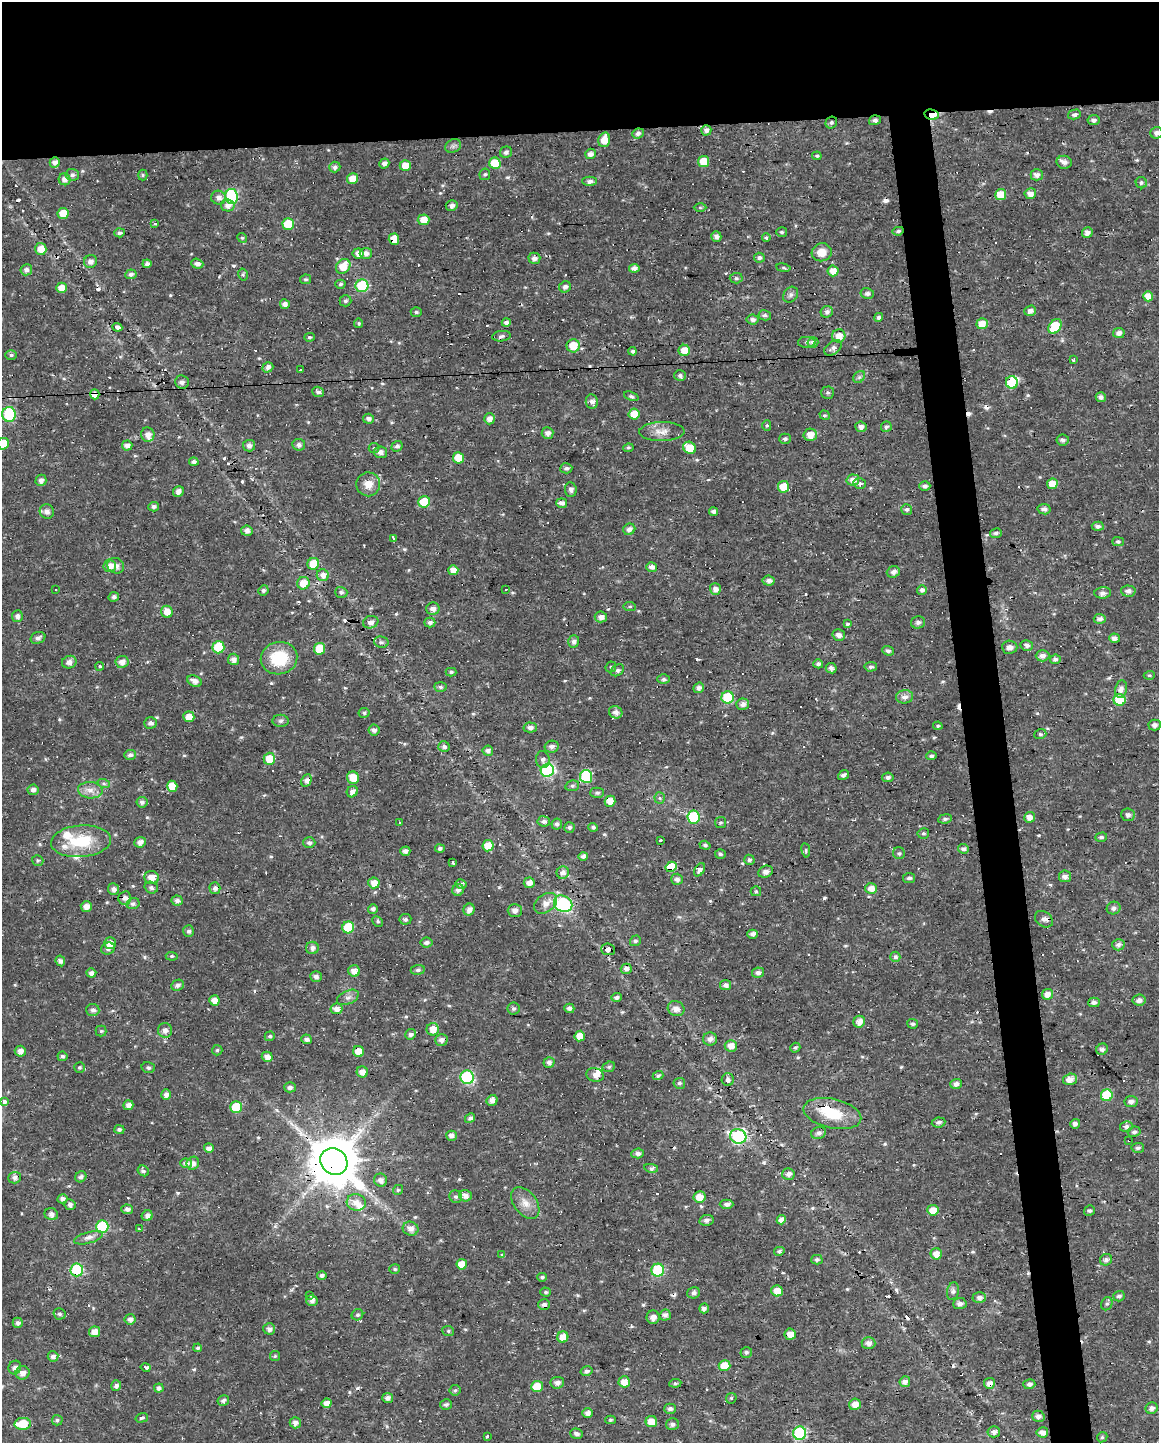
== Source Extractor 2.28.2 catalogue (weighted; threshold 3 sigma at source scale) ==
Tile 2 of 4 x 3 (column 2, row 1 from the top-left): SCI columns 1158-2314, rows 2891-4331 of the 4627 x 4382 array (HDU 1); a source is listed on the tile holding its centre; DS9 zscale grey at full resolution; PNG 1161 x 1445 px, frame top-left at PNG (2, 2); each listed source drawn as its Kron ellipse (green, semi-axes under 4 px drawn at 4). Shown black and unused: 12% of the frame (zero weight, under 2 of 3 exposures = <1% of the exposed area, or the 3 px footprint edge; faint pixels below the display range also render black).
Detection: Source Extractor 2.28.2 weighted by HDU 2 'WHT'; one run over the whole footprint, this tile lists its part. Background 0.0217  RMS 0.0028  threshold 0.0124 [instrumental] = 3 sigma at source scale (4.5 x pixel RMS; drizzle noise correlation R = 1.50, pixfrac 1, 0.0396/0.0396 arcsec/px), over >= 5 px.
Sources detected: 624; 2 inside a brighter object's white glare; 42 cosmic-ray / hot-pixel residue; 1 long thin detection or spike segment (spike, bleed or trail) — neither listed nor drawn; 6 inside a brighter listed object's ellipse — not listed separately; of the other 573, all 500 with FLUX_AUTO >= 0.383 (the completeness limit of this list) listed and drawn (73 fainter detections not listed), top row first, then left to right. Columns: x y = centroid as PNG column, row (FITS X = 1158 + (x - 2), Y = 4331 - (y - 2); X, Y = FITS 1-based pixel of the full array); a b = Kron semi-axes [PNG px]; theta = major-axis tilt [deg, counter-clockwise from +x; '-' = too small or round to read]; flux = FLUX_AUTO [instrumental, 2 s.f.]
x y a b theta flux
1074 114 6 5 - 0.7
931 115 7 5 -10 9.6
875 120 6 4 19 0.9
1093 120 6 5 - 0.91
831 123 6 5 - 0.61
706 130 5 5 - 1.2
638 133 6 5 - 1.1
1156 133 6 5 - 0.98
604 140 7 5 74 3.6
453 146 8 6 27 0.81
506 152 6 5 - 0.87
590 154 5 5 - 1.4
817 156 5 4 - 0.44
55 162 5 5 - 1.5
704 162 5 5 - 5.8
1064 162 8 6 -11 1.4
384 163 5 5 - 1.1
495 163 6 5 - 7.6
405 166 5 5 - 3.8
335 167 6 5 - 1
485 174 6 5 - 0.47
72 175 7 6 - 0.85
143 175 5 4 - 0.39
1037 175 6 5 - 1.4
65 179 6 6 - 1.6
352 179 5 5 - 3.3
590 181 7 4 0 1.1
1141 183 6 5 - 0.69
1030 193 6 5 - 1.8
1001 195 5 5 - 4.7
232 196 7 6 - 25
218 198 7 7 - 1.4
228 205 7 6 - 1.5
452 206 6 5 - 1
700 207 6 4 -1 0.42
63 214 6 5 - 4.5
423 220 6 5 - 3.1
155 224 3 3 - 0.65
288 224 5 5 - 7.9
898 231 6 4 12 0.58
782 232 5 5 - 0.45
1087 232 5 5 - 1.7
119 233 5 4 - 0.76
716 237 5 5 - 1.5
242 238 5 4 - 0.4
766 238 4 3 - 0.57
394 239 5 5 - 4.9
41 249 6 5 - 2.9
822 252 10 9 - 3.2
366 253 6 5 - 1.4
358 254 5 5 - 1.7
534 258 6 5 - 1.2
759 258 5 5 - 0.88
90 261 7 6 - 1.5
147 264 4 4 - 0.86
197 264 6 5 - 1.2
343 266 8 6 48 4.5
634 268 5 4 - 1.5
783 268 7 3 -9 0.4
26 270 6 5 - 1.1
833 271 5 5 - 2.7
131 274 5 5 - 0.79
243 275 6 4 -78 0.44
736 278 6 5 - 0.49
306 279 5 5 - 0.47
340 284 5 4 - 0.48
362 286 6 6 - 23
565 287 6 5 - 0.92
61 288 5 5 - 2.7
867 294 6 5 - 0.9
791 295 8 7 - 0.85
1148 296 5 4 - 3.2
345 301 6 5 - 0.61
285 304 5 5 - 1.4
1030 311 6 5 - 1.1
416 312 5 4 - 0.5
827 312 6 5 - 1.1
765 315 6 5 - 0.72
879 317 4 4 - 0.88
753 319 6 5 - 0.92
359 323 5 4 - 0.42
506 323 4 4 - 0.9
982 324 5 5 - 3.4
1055 326 8 5 55 8.9
117 327 5 4 - 1
1119 333 6 5 - 1.4
501 336 9 5 8 0.74
839 336 6 6 - 2.9
310 337 5 4 - 0.4
807 342 9 5 -1 0.68
813 342 5 5 - 1
573 346 6 6 - 5.7
833 348 10 6 37 1.2
684 350 5 5 - 3.3
633 351 4 4 - 0.56
11 355 6 5 - 0.58
1073 360 4 3 - 0.42
268 367 5 5 - 1.3
300 369 3 3 - 1.1
680 376 6 5 - 0.75
859 377 6 5 - 0.67
182 382 7 6 - 0.98
1012 382 6 6 - 7.8
318 392 6 5 - 0.76
828 393 6 6 - 0.56
95 394 5 4 - 4.4
631 396 7 4 -21 0.66
1101 397 5 5 - 1.1
592 401 7 6 - 1.2
9 414 7 7 - 15
634 414 5 5 - 5.2
825 415 5 4 - 0.45
368 419 5 5 - 1.1
489 419 5 5 - 1.5
767 425 5 4 - 0.41
861 427 6 5 - 1.3
886 427 5 5 - 0.58
662 432 23 9 1 2.9
547 433 6 5 - 1.2
148 435 7 6 - 1.8
810 435 7 6 - 3
785 439 6 5 - 0.75
1063 440 6 5 - 0.91
3 444 6 5 - 5
127 445 5 5 - 1.5
299 445 6 6 - 0.95
249 446 6 6 - 1.3
397 446 6 5 - 0.76
374 448 5 5 - 0.46
628 448 5 4 - 0.52
690 448 7 6 - 6.5
381 452 6 6 - 1.4
458 458 5 5 - 5
194 462 5 4 - 0.95
566 468 6 5 - 0.73
41 480 6 5 - 1.1
853 480 6 5 - 2.3
860 483 6 5 - 0.67
368 484 12 12 - 3.1
1052 484 5 5 - 3.3
925 486 5 5 - 1
784 487 6 5 - 5.5
571 490 7 6 - 0.85
178 491 6 5 - 1.2
424 502 6 5 - 6.8
562 503 5 5 - 1.4
154 507 5 4 - 0.88
1044 509 6 5 - 1.1
907 510 6 5 - 0.64
47 511 7 7 - 1.5
714 512 4 4 - 1.1
1098 526 6 4 -4 0.91
629 529 6 5 - 1.3
247 531 6 5 - 1.3
996 533 6 5 - 0.72
393 538 3 3 - 3
1118 542 5 4 - 0.57
313 564 6 5 - 6
110 566 6 6 - 1.8
116 566 8 7 - 1.6
652 567 5 4 - 1.4
453 570 5 5 - 2.7
893 572 6 5 - 1.1
323 575 6 6 - 1.9
768 581 6 5 - 1.1
303 583 6 6 - 3.6
56 589 3 3 - 1.4
506 589 3 3 - 1.4
715 589 5 5 - 1.6
263 590 5 5 - 0.69
922 590 5 5 - 0.88
1128 591 7 5 -3 1.2
341 592 6 5 - 0.58
1103 593 8 5 5 1.2
114 597 5 4 - 0.77
630 606 6 3 -7 0.4
433 609 6 6 - 1.2
167 612 6 5 - 2.5
17 616 6 5 - 1.1
601 617 6 5 - 1.6
1100 619 6 5 - 1
371 622 8 6 16 1.2
918 622 7 6 - 0.89
430 623 5 5 - 0.81
847 624 4 4 - 0.8
839 635 6 5 - 1.3
38 638 7 5 22 1
1114 638 5 4 - 1.2
574 641 6 5 - 1.1
381 642 7 5 -12 0.62
1027 645 6 5 - 1.1
218 647 6 6 - 14
1010 647 8 6 -2 1.3
319 649 6 5 - 6.5
888 651 6 4 -23 0.75
1043 656 7 5 1 1.3
279 658 18 16 13 11
234 659 6 5 - 1.4
1055 659 5 5 - 0.97
69 662 7 6 - 1.4
122 662 6 6 - 1.8
818 664 5 4 - 0.72
100 666 4 4 - 0.4
611 667 6 5 - 0.42
871 667 6 5 - 0.7
831 668 5 5 - 1.1
617 670 7 5 38 0.85
451 672 5 4 - 0.46
1149 675 6 4 2 0.38
664 679 6 4 0 0.62
194 681 7 5 -27 1.5
440 687 6 5 - 0.61
699 688 5 5 - 1.1
1121 689 9 6 79 1.6
728 697 6 6 - 12
905 697 8 6 7 1.5
1120 700 6 6 - 9.3
743 704 6 5 - 1.3
616 712 7 6 - 1.4
364 713 6 5 - 0.63
189 717 5 5 - 2.9
281 721 8 6 3 0.66
150 723 6 5 - 1.1
1155 725 6 5 - 1
938 726 5 4 - 0.41
530 727 6 5 - 1.1
374 730 5 5 - 0.98
1040 734 6 5 - 0.52
444 746 6 5 - 0.99
552 747 7 6 - 0.99
488 751 5 5 - 1.2
130 755 6 5 - 0.84
931 756 5 4 - 0.6
269 759 6 6 - 4.9
543 760 8 7 - 1
547 770 7 6 - 36
843 775 6 4 38 0.8
586 776 6 6 - 21
888 777 6 5 - 0.82
353 778 6 6 - 4.1
306 780 7 4 65 1.4
104 784 6 4 -19 0.45
172 786 5 5 - 4.1
572 786 7 5 13 0.62
33 790 5 5 - 1.1
90 790 12 8 -4 2.1
352 792 6 5 - 1.5
597 793 7 5 0 0.62
660 798 6 5 - 0.5
610 801 5 5 - 3
142 802 5 5 - 1
1128 815 7 6 - 0.84
693 817 6 6 - 20
1030 817 5 5 - 1.9
945 819 7 4 7 0.63
544 821 6 5 - 0.86
399 823 3 3 - 0.77
720 823 5 5 - 0.45
557 824 5 5 - 0.8
569 827 5 5 - 0.67
593 827 5 4 - 0.58
923 833 6 5 - 0.54
1101 837 6 4 16 0.62
660 840 3 3 - 0.41
81 841 30 16 4 12
140 842 6 5 - 1.5
309 843 6 5 - 0.77
705 845 5 4 - 0.52
488 846 5 5 - 4.7
440 849 5 4 - 0.83
963 849 5 5 - 0.97
806 850 7 3 -82 0.39
405 851 5 4 - 1.1
899 853 6 6 - 0.53
720 854 5 5 - 0.6
583 856 5 4 - 0.83
38 860 6 5 - 0.4
749 860 5 5 - 0.68
453 862 3 3 - 0.8
671 867 6 5 - 6
700 870 7 4 57 1.3
766 872 7 6 - 1.3
563 873 6 6 - 1.4
1065 876 6 6 - 1.3
152 877 7 6 - 2.7
909 878 6 5 - 0.71
677 879 6 5 - 1.1
374 883 5 5 - 2.5
529 883 5 5 - 1.8
461 884 5 5 - 0.96
151 888 7 5 -19 0.81
215 888 6 5 - 1
871 888 6 5 - 2.1
113 889 6 5 - 1.2
458 890 6 5 - 1.1
756 891 5 5 - 0.4
125 898 7 6 - 1.2
177 900 5 5 - 1.1
546 903 13 8 37 2.4
133 904 6 5 - 0.82
563 904 9 7 -32 22
86 906 5 5 - 1.8
1114 908 7 6 - 0.99
373 909 5 5 - 0.83
469 910 6 5 - 1.5
515 911 7 6 - 1.4
405 919 6 5 - 0.75
1044 919 10 7 -37 1.4
378 921 6 5 - 0.46
348 927 6 6 - 11
189 931 6 5 - 0.71
753 934 5 4 - 0.89
635 941 5 5 - 0.59
426 942 6 5 - 0.89
110 943 6 6 - 2.8
1118 945 6 5 - 1.1
312 948 6 6 - 1.1
108 949 7 6 - 0.84
608 949 7 5 -5 1.4
172 956 6 3 -7 0.4
895 957 5 5 - 0.96
60 961 5 4 - 0.94
626 969 5 5 - 1.2
418 970 7 4 6 0.77
354 971 6 5 - 1.9
91 973 5 4 - 1.2
758 973 6 5 - 1.1
316 977 5 5 - 1
177 985 6 5 - 0.8
725 985 5 5 - 1.2
1047 994 6 5 - 1.8
348 997 11 6 25 1.2
617 997 5 4 - 0.75
214 1000 5 5 - 2.3
1139 1000 6 5 - 1.3
1094 1002 6 5 - 1
569 1008 5 4 - 1.2
336 1009 6 5 - 1.8
513 1009 6 6 - 0.64
676 1009 8 7 - 1.8
93 1010 6 6 - 0.99
859 1022 6 5 - 2.2
913 1024 5 4 - 0.59
433 1029 6 6 - 2.7
165 1030 7 7 - 1.3
101 1031 5 5 - 0.49
410 1034 5 5 - 0.79
270 1036 5 4 - 0.52
580 1036 5 5 - 3.4
307 1039 5 4 - 1
710 1039 7 6 - 1.3
441 1040 6 5 - 1.3
731 1046 6 6 - 2.3
795 1048 5 4 - 0.54
1102 1049 6 5 - 0.97
217 1050 5 5 - 0.44
20 1051 5 5 - 1.6
359 1052 5 5 - 3.8
62 1056 5 5 - 0.58
267 1057 5 5 - 1.8
549 1062 5 5 - 1
79 1067 5 5 - 0.48
609 1067 6 5 - 0.51
148 1068 6 5 - 0.73
362 1072 5 5 - 1.8
595 1075 9 6 -16 1.6
658 1076 5 4 - 0.69
467 1077 7 6 - 30
1070 1079 7 5 17 2
728 1080 6 6 - 0.9
679 1083 6 5 - 0.65
956 1084 6 5 - 1.2
290 1087 6 5 - 1
166 1095 5 5 - 1.3
1107 1095 6 6 - 8.5
492 1100 6 5 - 1.5
4 1101 4 3 - 1.7
1131 1102 6 5 - 1.1
128 1105 5 4 - 1.6
236 1107 6 6 - 9.3
832 1113 29 14 -13 9.6
470 1118 5 4 - 1
938 1122 7 5 8 0.97
1075 1124 5 5 - 1.1
1126 1126 6 5 - 0.95
119 1129 5 4 - 0.65
1134 1132 6 5 - 0.7
819 1133 7 6 - 0.91
451 1136 5 5 - 1.1
738 1136 8 7 - 42
1129 1140 3 3 - 0.49
209 1148 5 5 - 1.6
1138 1148 6 5 - 0.67
638 1153 6 5 - 1.1
334 1161 14 12 -37 1400
186 1163 6 5 - 1.4
193 1163 7 6 - 1.4
651 1168 7 4 -10 0.71
143 1171 6 5 - 0.83
788 1174 6 6 - 1.4
81 1177 6 5 - 0.87
15 1178 6 6 - 1.1
381 1180 7 6 - 1.4
398 1190 5 4 - 0.44
465 1196 6 5 - 1.5
456 1197 6 6 - 0.64
699 1197 6 5 - 3.2
62 1199 5 4 - 1.1
356 1202 10 8 -12 2.3
525 1203 18 11 -53 3
727 1204 7 4 1 1.2
70 1205 5 5 - 0.99
127 1209 6 4 -5 1
933 1210 5 5 - 3.1
1089 1211 5 5 - 0.55
51 1214 7 6 - 1.2
147 1216 5 5 - 1.4
706 1220 7 5 12 0.96
781 1220 5 4 - 1.7
102 1226 6 6 - 21
139 1229 4 3 - 2
410 1229 8 7 - 1.7
88 1238 15 5 16 1.4
779 1251 5 4 - 0.79
936 1254 6 5 - 2.7
502 1255 3 3 - 0.76
817 1260 5 4 - 0.75
1106 1260 6 5 - 1
462 1264 5 5 - 3.6
395 1269 5 4 - 0.46
77 1270 6 6 - 23
658 1270 6 6 - 20
322 1275 5 4 - 0.78
542 1277 5 4 - 0.52
777 1291 6 5 - 3.4
953 1291 9 6 80 0.86
546 1292 5 4 - 0.43
694 1293 6 5 - 0.87
310 1296 3 3 - 1.7
1119 1296 6 5 - 0.74
979 1297 6 5 - 1.3
312 1301 5 5 - 1.1
960 1304 7 5 3 1.1
1107 1304 7 5 66 0.57
544 1305 6 5 - 1.1
704 1308 5 5 - 1
59 1314 6 6 - 0.63
357 1315 6 5 - 0.55
665 1315 6 5 - 1.2
653 1317 6 6 - 1.7
130 1319 5 5 - 1.4
18 1323 5 5 - 0.98
269 1329 6 5 - 1.2
448 1331 6 5 - 0.46
94 1332 5 5 - 2.9
790 1334 6 5 - 2.1
563 1337 5 5 - 3.2
868 1343 7 6 - 1.5
198 1348 4 3 - 0.53
746 1352 6 5 - 0.65
53 1356 5 5 - 1
275 1356 5 5 - 0.4
724 1365 6 5 - 4.7
146 1367 5 3 - 1.7
15 1368 7 6 - 1.3
586 1371 6 4 12 0.76
22 1373 7 6 - 1.9
624 1382 5 5 - 3
905 1382 5 5 - 1.5
557 1383 7 6 - 1.1
675 1383 6 4 7 0.44
989 1383 5 5 - 1.7
1029 1384 6 5 - 0.87
116 1386 5 5 - 1
537 1386 6 5 - 4.4
159 1388 5 4 - 1
455 1390 5 5 - 0.48
388 1398 5 5 - 1.2
731 1398 6 5 - 0.41
223 1401 6 5 - 0.86
327 1403 5 4 - 1.9
855 1404 6 5 - 2.5
446 1405 6 5 - 0.69
1152 1408 6 5 - 1.3
670 1409 6 5 - 0.84
588 1413 5 5 - 1.3
1038 1416 6 5 - 1.2
142 1418 6 4 17 0.63
57 1420 5 5 - 0.54
610 1420 5 4 - 0.42
651 1422 6 5 - 3.2
295 1423 5 5 - 1.2
23 1424 8 6 3 6.9
672 1424 6 6 - 0.9
994 1432 6 5 - 1.4
1042 1432 6 5 - 1.5
800 1433 6 6 - 31
576 1434 6 5 - 0.91
488 1436 3 3 - 1
1102 1437 5 4 - 0.38
Overlapping masked pixels (flux is a lower limit): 21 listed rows (the first 20) at x y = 931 115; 875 120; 831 123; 638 133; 394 239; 362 286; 573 346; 1012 382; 95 394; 690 448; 306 780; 610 801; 671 867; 700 870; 608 949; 359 1052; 595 1075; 1129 1140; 334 1161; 77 1270
Isophote crosses this tile's border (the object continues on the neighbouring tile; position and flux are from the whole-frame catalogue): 2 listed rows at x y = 1156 133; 3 444